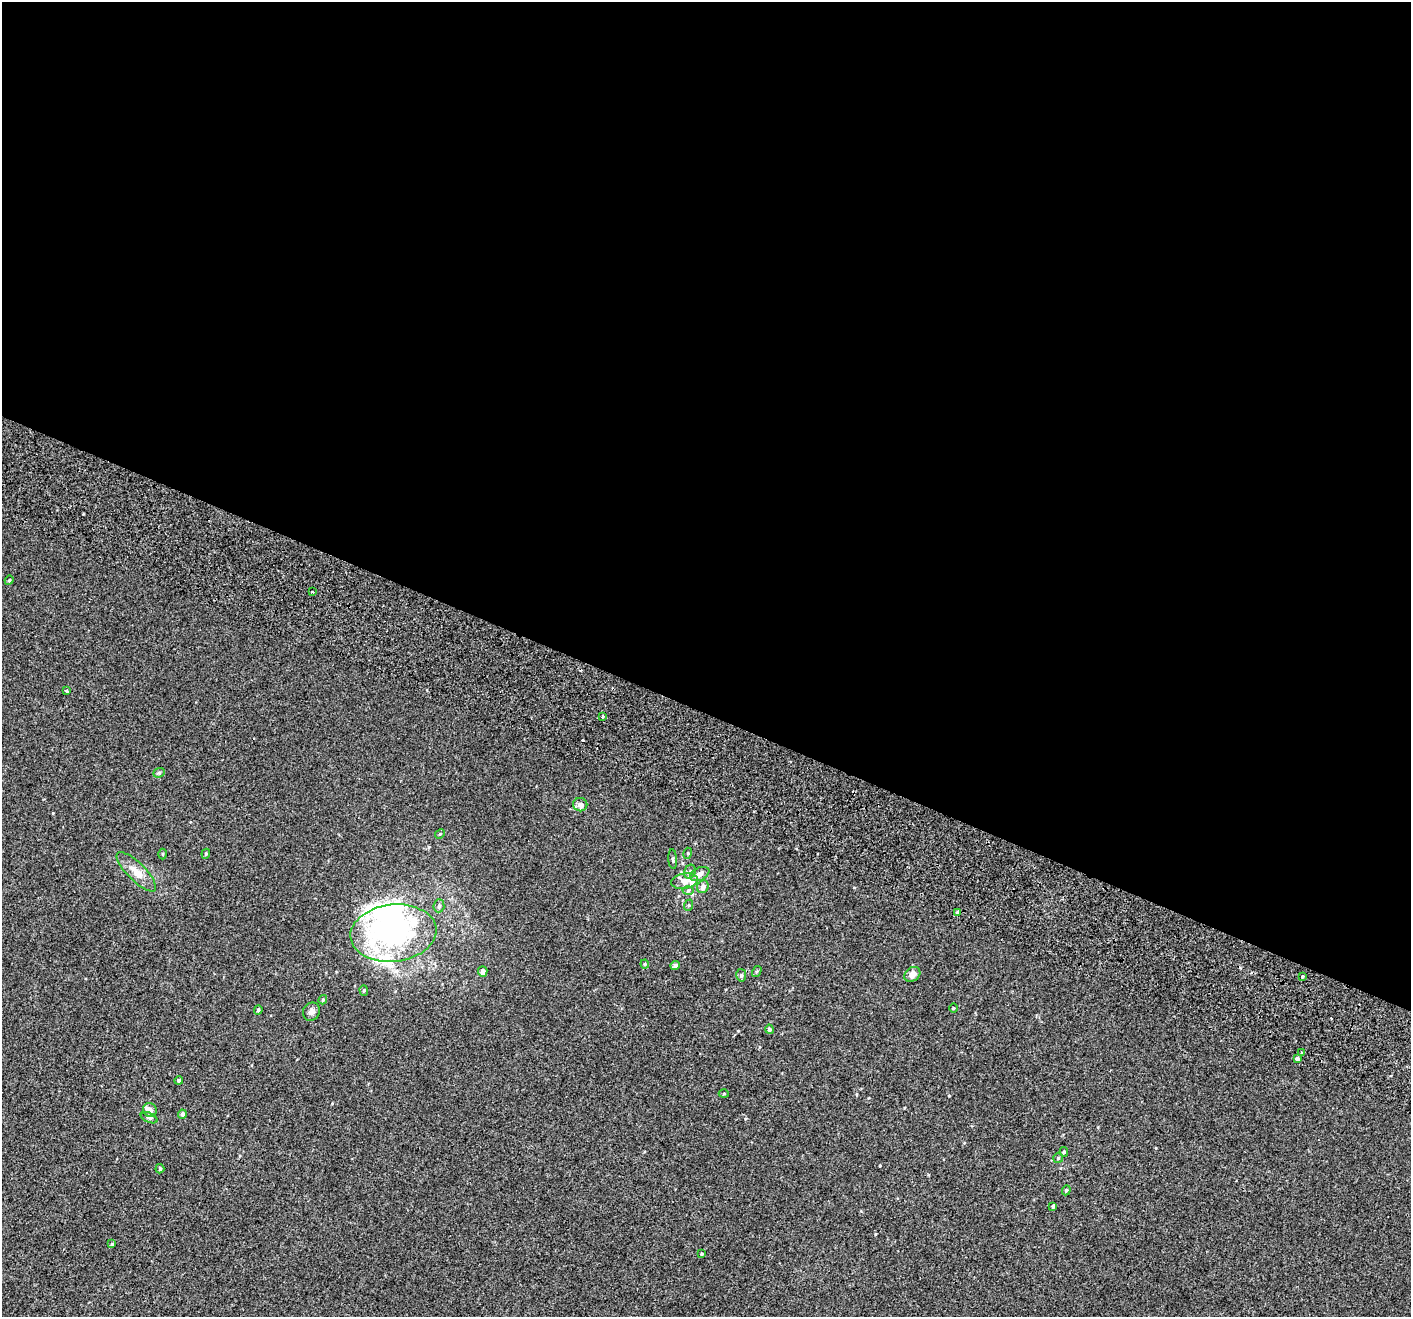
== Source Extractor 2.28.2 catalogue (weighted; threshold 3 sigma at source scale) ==
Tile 3 of 4 x 4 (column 3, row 1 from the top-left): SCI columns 2897-4305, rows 4330-5644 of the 5785 x 5965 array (HDU 1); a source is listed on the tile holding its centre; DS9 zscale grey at full resolution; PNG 1413 x 1319 px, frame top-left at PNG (2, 2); each listed source drawn as its Kron ellipse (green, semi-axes under 4 px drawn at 4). Shown black and unused: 54% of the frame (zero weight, under 2 of 3 exposures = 6% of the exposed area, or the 3 px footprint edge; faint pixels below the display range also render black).
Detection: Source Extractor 2.28.2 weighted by HDU 2 'WHT'; one run over the whole footprint, this tile lists its part. Background 0.00147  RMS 0.0064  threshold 0.0287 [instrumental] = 3 sigma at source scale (4.5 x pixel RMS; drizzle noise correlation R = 1.50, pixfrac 1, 0.0396/0.0396 arcsec/px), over >= 5 px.
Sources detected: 56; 1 inside a brighter object's white glare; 2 cosmic-ray / hot-pixel residue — neither listed nor drawn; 5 inside a brighter listed object's ellipse — not listed separately; the other 48 listed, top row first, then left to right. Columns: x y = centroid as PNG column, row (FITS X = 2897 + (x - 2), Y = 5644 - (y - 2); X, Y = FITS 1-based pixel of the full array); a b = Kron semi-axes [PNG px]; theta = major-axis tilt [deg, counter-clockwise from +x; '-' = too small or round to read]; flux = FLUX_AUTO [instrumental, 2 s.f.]
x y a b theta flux
9 580 4 4 - 0.61
312 592 3 3 - 0.74
67 691 3 3 - 1.7
602 717 3 3 - 4.9
159 773 6 4 20 0.9
580 805 7 6 - 2.4
440 834 5 4 - 0.71
688 853 5 3 - 0.52
163 854 5 3 - 0.56
206 854 5 4 - 0.83
673 859 10 3 -85 0.82
136 872 26 9 -45 7
690 872 7 5 68 1.4
700 874 10 6 24 3.2
684 881 13 7 8 5.4
703 887 6 5 - 2.7
688 890 5 3 - 0.75
689 905 6 3 71 0.63
439 906 6 5 - 1.2
958 912 4 3 - 3.8
393 933 43 28 6 130
645 964 4 4 - 0.58
675 966 5 4 - 1.6
757 971 6 4 58 0.78
483 972 5 4 - 2.3
912 974 8 6 37 3.6
741 975 6 5 - 1.1
1302 977 3 3 - 1.6
364 990 5 4 - 0.82
323 1000 5 3 - 0.59
953 1008 5 3 - 0.45
258 1010 5 4 - 1.1
311 1012 9 8 - 2.5
769 1029 4 4 - 1.1
1302 1053 3 3 - 0.73
1297 1058 4 3 - 4.1
179 1080 4 4 - 0.89
724 1093 5 3 - 0.62
150 1110 7 6 - 2.4
182 1114 4 4 - 1.4
149 1118 9 5 -23 1.2
1064 1152 5 4 - 0.77
1058 1158 5 5 - 0.84
160 1169 4 3 - 0.67
1066 1190 5 4 - 0.73
1053 1206 3 3 - 1
112 1244 3 3 - 0.72
701 1254 3 3 - 0.82